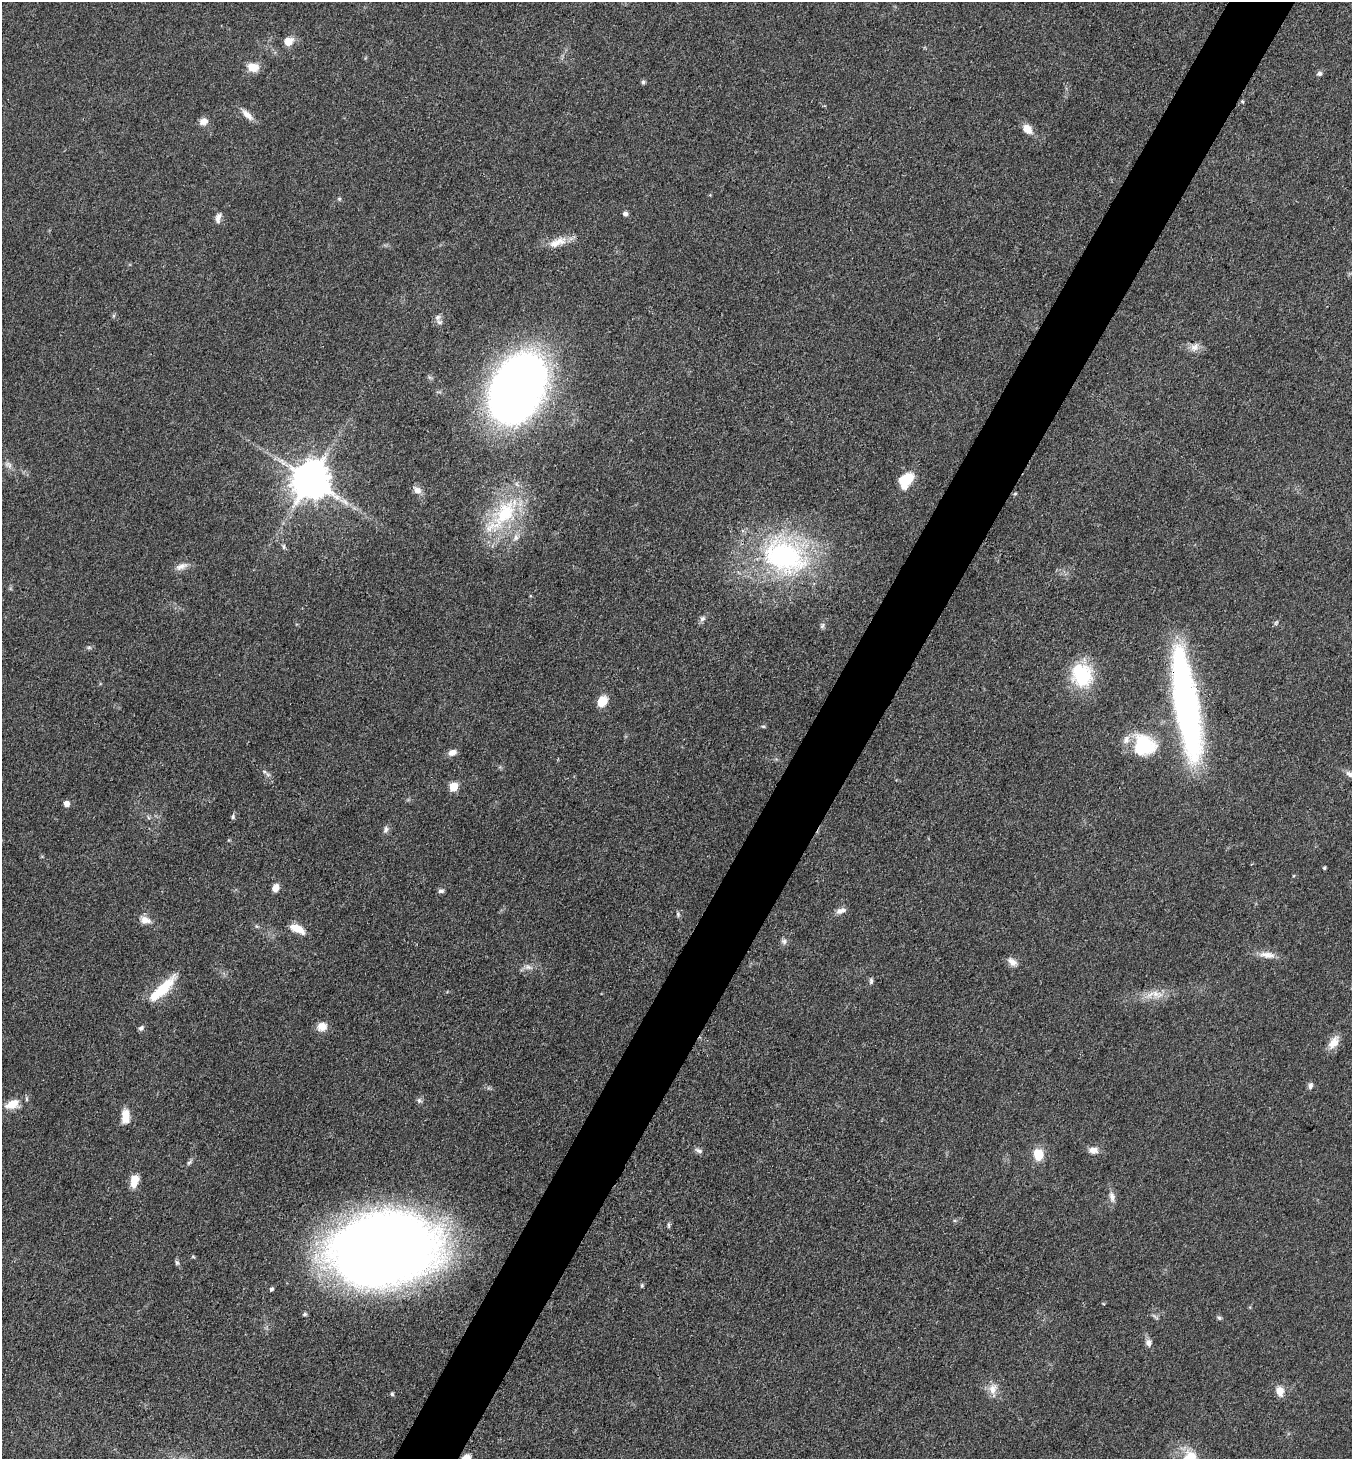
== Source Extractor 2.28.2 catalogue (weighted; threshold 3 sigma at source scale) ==
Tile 10 of 4 x 4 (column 2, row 3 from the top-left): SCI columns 1639-2988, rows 1460-2916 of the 5839 x 5832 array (HDU 1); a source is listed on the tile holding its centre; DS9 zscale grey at full resolution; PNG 1354 x 1461 px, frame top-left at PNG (2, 2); no overlay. Shown black and unused: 5% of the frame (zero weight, under 3 of 4 exposures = <1% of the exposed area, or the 3 px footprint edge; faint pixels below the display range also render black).
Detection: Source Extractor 2.28.2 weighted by HDU 2 'WHT'; one run over the whole footprint, this tile lists its part. Background 0.0829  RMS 0.0057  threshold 0.0257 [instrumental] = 3 sigma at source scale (4.5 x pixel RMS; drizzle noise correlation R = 1.50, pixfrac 1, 0.05/0.05 arcsec/px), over >= 5 px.
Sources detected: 83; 3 inside a brighter listed object's ellipse — not listed separately; the other 80 listed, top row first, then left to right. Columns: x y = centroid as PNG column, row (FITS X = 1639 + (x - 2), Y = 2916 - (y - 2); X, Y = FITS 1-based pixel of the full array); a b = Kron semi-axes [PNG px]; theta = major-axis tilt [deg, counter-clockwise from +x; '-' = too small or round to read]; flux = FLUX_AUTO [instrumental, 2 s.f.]
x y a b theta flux
288 41 9 8 - 6.8
253 67 12 9 -11 8
1319 74 7 6 - 1.6
643 82 6 5 - 1.1
1242 101 5 4 - 0.67
247 115 18 7 -44 4.8
203 122 11 9 21 3.7
1027 129 13 9 -45 5.9
710 195 4 4 - 0.49
339 199 6 4 46 0.79
625 214 6 5 - 1.6
218 218 14 7 75 3
554 244 21 11 11 8.2
438 317 9 8 - 2.5
1195 347 14 9 44 4
517 388 55 35 61 600
8 465 13 8 -40 3
310 480 11 11 - 1800
906 480 20 14 55 14
417 490 12 8 -38 3.4
1015 494 5 4 - 0.7
505 513 49 27 52 48
284 547 8 4 -90 1.1
784 556 63 46 -25 110
181 566 18 8 19 4.2
702 619 7 7 - 1.8
822 626 8 5 73 1.3
89 648 9 4 0 1.1
1082 675 31 27 -72 31
602 701 11 9 59 9.3
1186 705 106 21 -81 240
763 726 6 4 -1 0.79
1144 745 27 24 -45 33
452 752 9 7 11 3.9
268 774 10 5 -33 1.6
1350 774 13 7 -30 2.9
453 787 6 5 - 24
66 804 5 5 - 4.7
233 817 6 5 - 1.2
386 829 10 6 74 1.9
1324 868 3 3 - 0.94
275 888 8 6 71 5
441 891 7 6 - 1.5
841 911 13 7 21 3.2
678 914 7 5 -71 1.1
145 920 16 10 -17 4.9
297 929 18 8 -27 8.3
784 941 8 7 - 1.9
1267 955 23 8 -8 5.7
1012 962 13 8 -39 3.9
528 967 13 7 -13 3.2
871 981 9 5 90 1.4
164 986 34 12 48 20
1156 994 20 10 -13 7.4
322 1026 12 11 - 5.8
141 1028 7 5 40 1.5
1334 1042 20 10 58 6.3
1310 1086 9 6 74 2
419 1101 8 7 - 1.5
12 1104 18 11 19 8.8
125 1116 14 8 87 9.6
1093 1150 12 8 1 4.2
699 1151 11 6 -28 2
1038 1154 11 9 -75 12
189 1162 9 5 41 1.3
134 1181 14 8 77 8.3
1112 1197 16 8 -82 3.5
955 1221 6 3 -18 0.75
669 1225 9 4 -90 1.1
384 1249 87 58 10 820
177 1263 7 5 -73 1.2
642 1285 6 4 90 0.84
271 1289 5 4 - 1.2
305 1314 6 5 - 0.97
1155 1317 14 3 -42 1.1
1219 1318 6 5 - 1.1
1148 1343 10 8 -76 2.7
993 1389 17 11 73 6
1280 1391 11 9 -78 5.9
392 1394 5 4 - 1.1
Overlapping masked pixels (flux is a lower limit): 1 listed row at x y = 1186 705
Isophote crosses this tile's border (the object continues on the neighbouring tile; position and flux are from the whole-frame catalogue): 1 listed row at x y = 1350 774